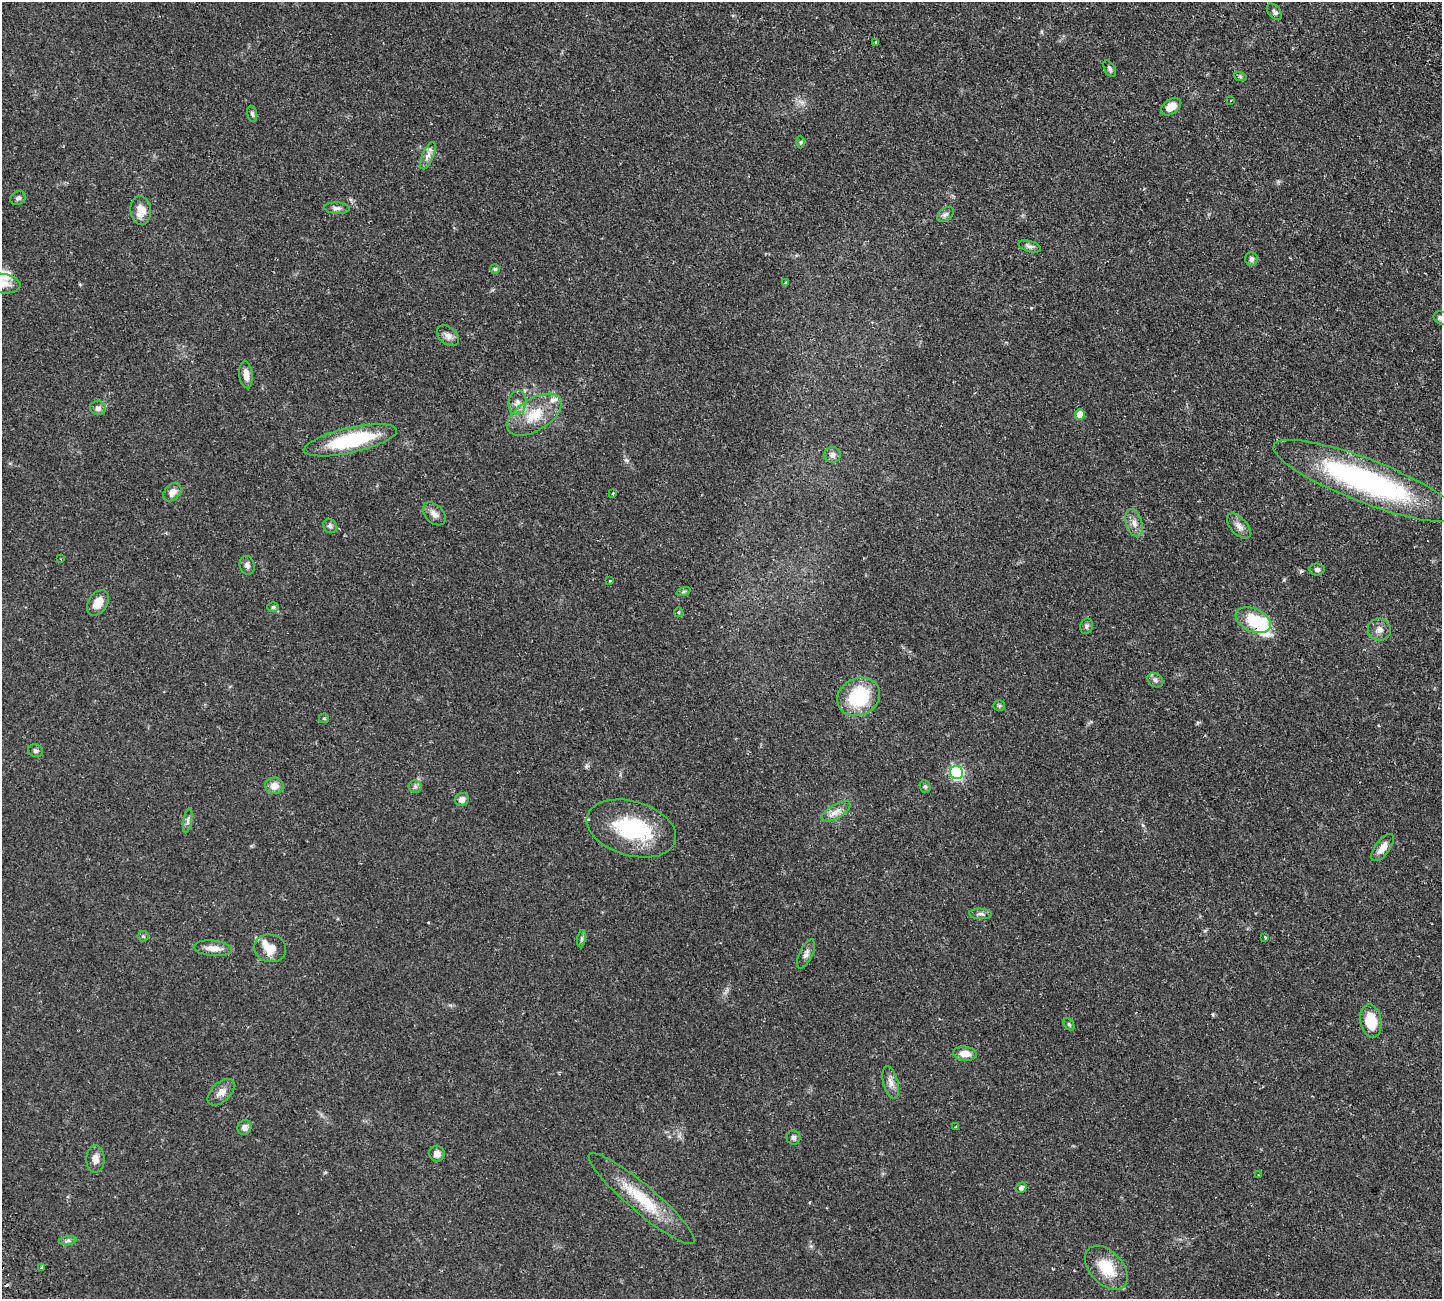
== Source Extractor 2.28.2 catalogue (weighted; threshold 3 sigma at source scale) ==
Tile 10 of 4 x 4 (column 2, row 3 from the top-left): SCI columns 1667-3106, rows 1639-2935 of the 6318 x 6308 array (HDU 1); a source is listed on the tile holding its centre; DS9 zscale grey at full resolution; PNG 1444 x 1301 px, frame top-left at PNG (2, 2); each listed source drawn as its Kron ellipse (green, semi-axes under 4 px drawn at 4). Shown black and unused: <1% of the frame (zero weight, under 2 of 3 exposures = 12% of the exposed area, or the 3 px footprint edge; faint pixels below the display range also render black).
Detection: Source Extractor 2.28.2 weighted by HDU 2 'WHT'; one run over the whole footprint, this tile lists its part. Background 0.0538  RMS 0.0053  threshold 0.0238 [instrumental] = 3 sigma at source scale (4.5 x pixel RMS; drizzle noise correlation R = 1.50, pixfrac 1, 0.05/0.05 arcsec/px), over >= 5 px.
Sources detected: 88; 1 inside a brighter object's white glare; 2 cosmic-ray / hot-pixel residue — neither listed nor drawn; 3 inside a brighter listed object's ellipse — not listed separately; the other 82 listed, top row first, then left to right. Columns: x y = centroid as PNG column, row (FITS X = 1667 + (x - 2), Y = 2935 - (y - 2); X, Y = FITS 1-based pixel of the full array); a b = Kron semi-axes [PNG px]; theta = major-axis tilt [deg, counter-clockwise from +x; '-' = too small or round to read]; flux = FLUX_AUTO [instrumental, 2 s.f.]
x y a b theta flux
1274 12 9 6 -48 1.4
875 42 3 2 - 0.57
1110 69 9 5 -64 1.1
1240 76 6 4 -20 0.67
1231 101 4 2 - 0.41
1171 107 11 7 37 5.5
252 114 8 5 -80 1
801 142 6 4 89 0.64
428 156 14 5 67 2.7
18 198 8 6 25 1.4
337 208 13 5 -3 1.9
141 210 14 10 -83 5.9
945 214 9 6 39 1.4
1030 246 11 5 -17 1.6
1251 259 7 6 - 1.9
495 269 5 5 - 0.73
785 283 3 3 - 0.68
3 284 17 9 -8 5
1441 318 8 6 -28 1.6
448 336 12 8 -40 2.7
246 375 13 6 -84 3.8
517 402 12 9 81 3.1
98 408 8 7 - 1.8
1080 414 5 5 - 6
534 415 30 16 31 15
350 440 47 12 13 42
832 455 8 8 - 2
1366 481 98 21 -21 110
172 492 10 7 50 3.5
613 494 4 3 - 0.62
434 514 13 9 -47 2.9
1134 523 14 8 -72 3.4
330 526 7 6 - 1.3
1239 526 15 8 -48 3.1
61 559 3 2 - 0.3
247 565 9 7 -74 1.7
1317 569 7 6 - 1.3
610 581 3 2 - 0.52
683 592 7 3 19 0.69
98 603 14 9 57 5.5
273 607 6 4 1 0.81
678 612 5 4 - 0.56
1253 620 19 11 -24 20
1086 626 8 6 79 1.2
1379 630 11 11 - 3.1
1155 680 8 6 -33 1.4
859 697 22 18 25 27
999 706 5 5 - 0.73
324 718 5 5 - 0.6
36 751 8 6 -22 1.3
957 772 7 6 - 87
274 786 9 8 - 4.4
415 786 6 6 - 1.2
925 787 6 5 - 0.87
462 799 7 6 - 2.5
836 811 16 6 31 3.4
188 821 12 4 80 1.3
631 828 46 27 -16 39
1382 848 16 7 53 4.5
980 914 11 5 -2 1.6
143 936 5 5 - 0.74
1265 937 3 2 - 0.61
582 939 9 4 81 1
213 948 19 7 -5 4.8
270 948 16 14 -14 7.5
806 954 16 6 65 2.2
1371 1021 16 10 -79 13
1069 1024 7 4 -54 0.79
965 1054 11 7 -5 5.4
891 1082 16 7 -76 3.1
221 1092 16 9 44 3.6
244 1127 7 7 - 2
956 1127 3 3 - 0.49
793 1138 7 7 - 1.3
437 1154 8 8 - 2.9
95 1159 13 9 88 3.8
1258 1175 3 2 - 0.63
1021 1188 5 5 - 1.4
642 1199 68 13 -40 22
68 1241 9 4 8 1.2
42 1267 3 2 - 0.52
1106 1268 26 16 -46 14
Overlapping masked pixels (flux is a lower limit): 1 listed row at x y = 1253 620
Isophote crosses this tile's border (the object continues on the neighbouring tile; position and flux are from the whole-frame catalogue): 2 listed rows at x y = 3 284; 1441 318